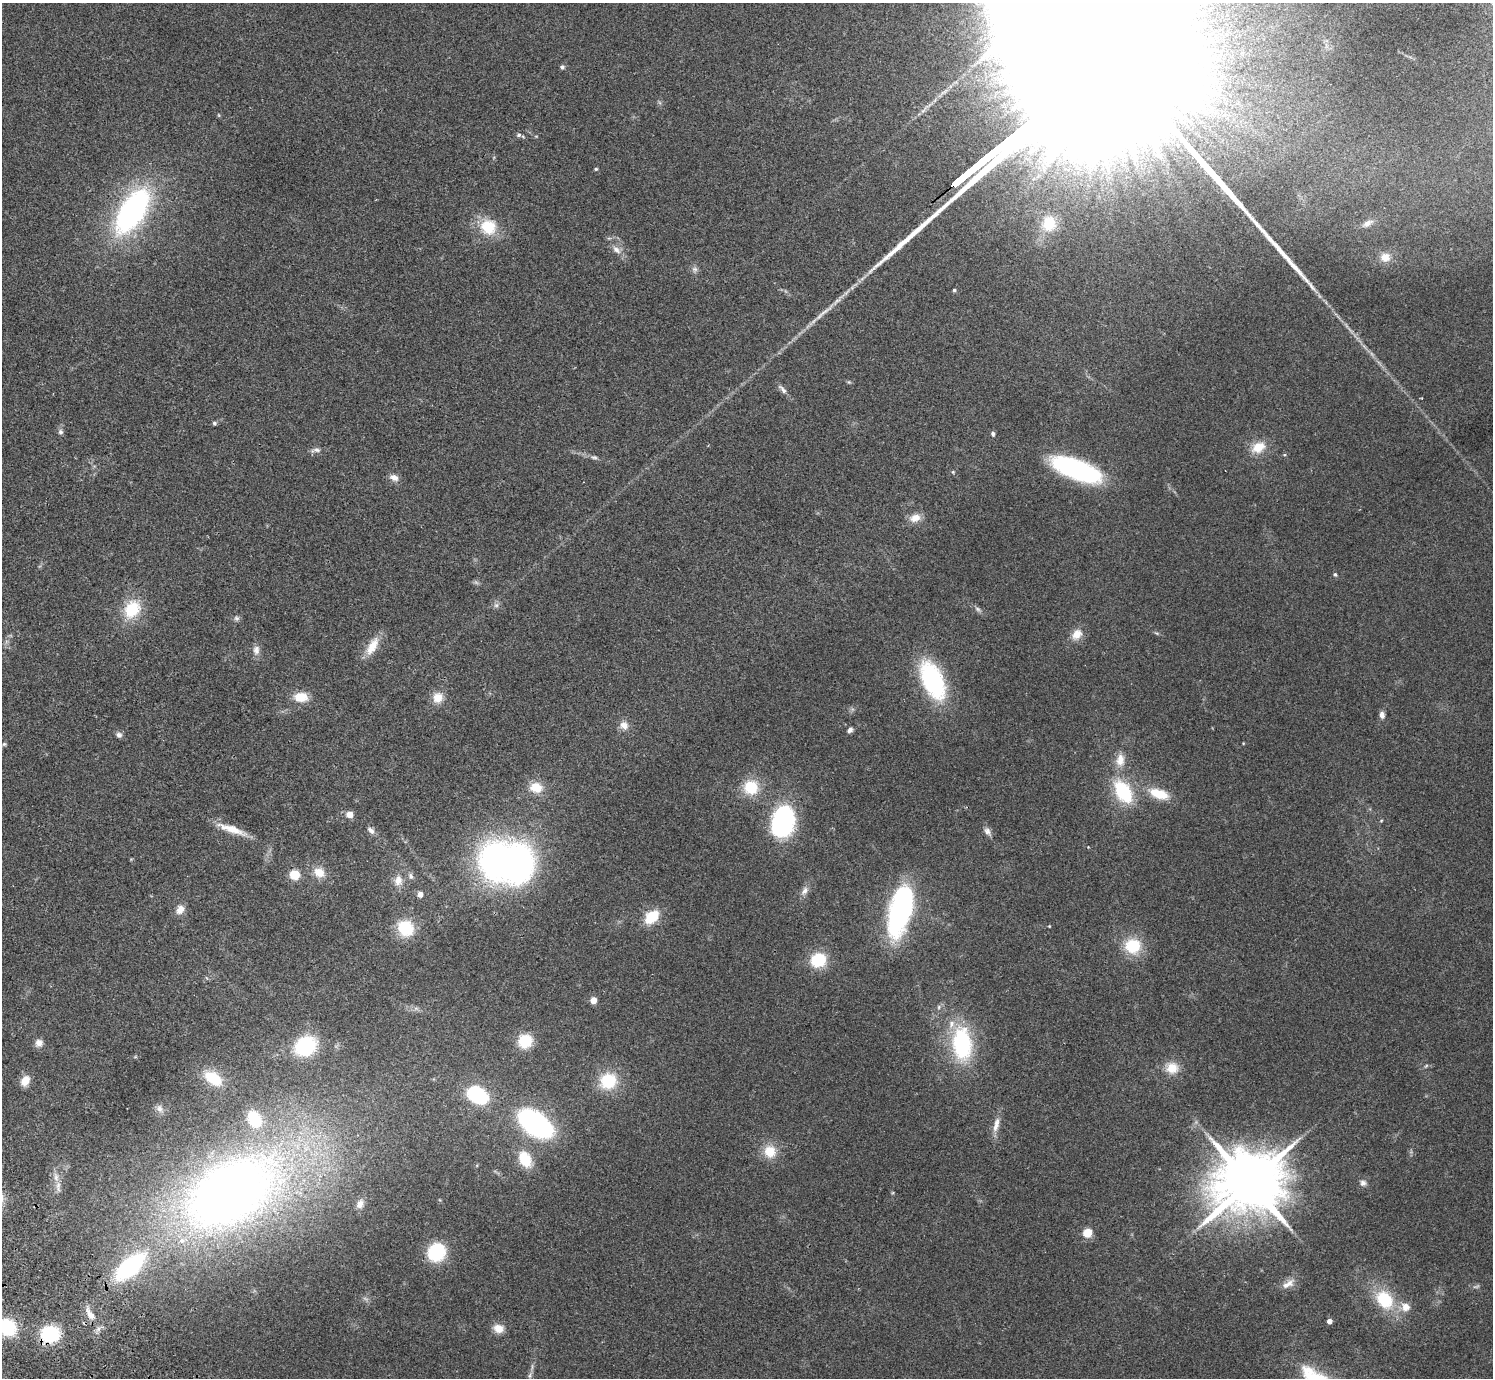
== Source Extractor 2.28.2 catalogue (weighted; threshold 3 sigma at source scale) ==
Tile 7 of 4 x 4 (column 3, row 2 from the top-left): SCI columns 3031-4521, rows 2957-4332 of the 6062 x 6050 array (HDU 1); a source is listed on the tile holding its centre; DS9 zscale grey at full resolution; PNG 1495 x 1380 px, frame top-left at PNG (2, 3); no overlay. Shown black and unused: <1% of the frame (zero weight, under 2 of 3 exposures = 3% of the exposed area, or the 3 px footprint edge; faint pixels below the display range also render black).
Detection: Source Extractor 2.28.2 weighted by HDU 2 'WHT'; one run over the whole footprint, this tile lists its part. Background 0.0986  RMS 0.009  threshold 0.0404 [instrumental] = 3 sigma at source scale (4.5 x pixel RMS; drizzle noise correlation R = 1.50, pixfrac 1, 0.05/0.05 arcsec/px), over >= 5 px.
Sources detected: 111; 3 too faint to see at this stretch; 2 inside a brighter object's white glare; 1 cosmic-ray / hot-pixel residue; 1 long thin detection or spike segment (spike, bleed or trail) — not listed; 4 inside a brighter listed object's ellipse — not listed separately; the other 100 listed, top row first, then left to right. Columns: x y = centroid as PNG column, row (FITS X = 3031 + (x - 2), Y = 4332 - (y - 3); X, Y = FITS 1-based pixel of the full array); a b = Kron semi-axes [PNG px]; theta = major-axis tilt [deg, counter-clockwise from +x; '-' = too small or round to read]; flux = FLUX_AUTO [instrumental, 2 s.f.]
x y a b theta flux
562 67 6 5 - 1.9
219 115 5 3 - 0.85
519 135 7 6 - 2.2
596 169 4 4 - 1
132 211 43 21 58 220
1367 223 17 7 30 5.5
1049 224 19 17 75 27
488 227 21 20 - 29
616 250 13 8 -43 6
1385 257 14 12 11 10
695 269 8 8 - 2.9
954 290 4 4 - 1.3
849 382 5 5 - 1.1
782 389 17 6 -48 4.1
214 423 6 5 - 1.5
60 432 8 6 -74 2.5
993 434 6 5 - 1.8
1258 447 19 13 26 16
316 450 14 6 8 3.8
594 457 9 5 -2 2.3
1077 470 49 17 -21 140
953 472 5 5 - 1.1
394 478 11 8 -27 5.5
915 518 15 10 16 8.7
1335 574 5 4 - 1.5
496 605 7 7 - 2.5
132 609 23 17 57 34
978 609 9 5 -38 2.5
236 618 8 7 - 2.3
1077 634 15 11 49 10
372 646 25 10 60 15
256 650 14 9 89 5.3
932 680 32 17 -66 130
301 697 15 10 -1 16
438 697 13 12 - 11
1382 715 8 6 -85 4.5
624 725 11 10 - 7.2
850 730 6 5 - 3.4
119 735 8 7 - 3
4 744 6 6 - 1.6
1120 760 19 12 85 11
751 787 13 13 - 32
536 788 15 12 -11 15
1123 792 24 15 -58 57
1159 794 25 11 -19 22
350 814 5 5 - 13
783 821 27 18 76 130
1381 821 5 3 - 0.77
232 829 40 8 -20 16
371 831 10 6 -46 3.4
987 831 13 7 -54 4
520 864 30 19 86 280
319 872 14 12 -34 12
294 874 5 5 - 61
411 876 10 7 -66 3
398 881 15 12 -87 8.7
805 891 14 8 57 4.9
420 894 5 5 - 5.8
180 910 12 9 55 7.1
900 911 46 18 75 190
652 917 16 11 42 27
1049 926 4 3 - 0.67
405 928 15 13 -46 39
1133 946 17 16 - 32
818 960 13 12 - 39
593 1000 5 4 - 16
939 1007 6 5 - 1.8
416 1008 7 5 0 2.2
525 1041 10 10 - 35
39 1043 10 9 - 5.4
962 1044 35 20 -85 92
305 1046 17 14 32 78
1426 1066 7 4 45 1.2
1172 1068 14 13 - 15
213 1078 19 11 -33 29
25 1081 11 8 63 12
608 1081 17 15 25 37
477 1095 16 11 -28 81
159 1109 11 9 -52 4.5
535 1123 27 16 -36 190
996 1125 23 8 77 8.4
770 1151 16 15 - 18
525 1159 11 8 -62 39
56 1177 13 7 -85 5.5
1249 1182 20 16 29 8600
1363 1183 9 9 - 3.6
231 1192 113 66 31 830
360 1204 13 9 63 6
1088 1233 5 5 - 45
436 1252 15 14 - 60
130 1267 26 12 41 140
1288 1284 20 9 32 8
1385 1300 19 15 -52 44
1405 1307 13 12 - 9.3
90 1314 19 8 -55 10
1329 1321 4 4 - 6.9
7 1327 19 16 -41 41
498 1328 13 10 -12 9.1
50 1334 15 13 7 60
529 1376 8 5 73 2.2
Overlapping masked pixels (flux is a lower limit): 2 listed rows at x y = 90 1314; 50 1334
Isophote crosses this tile's border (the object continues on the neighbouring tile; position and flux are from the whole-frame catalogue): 1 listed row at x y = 7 1327